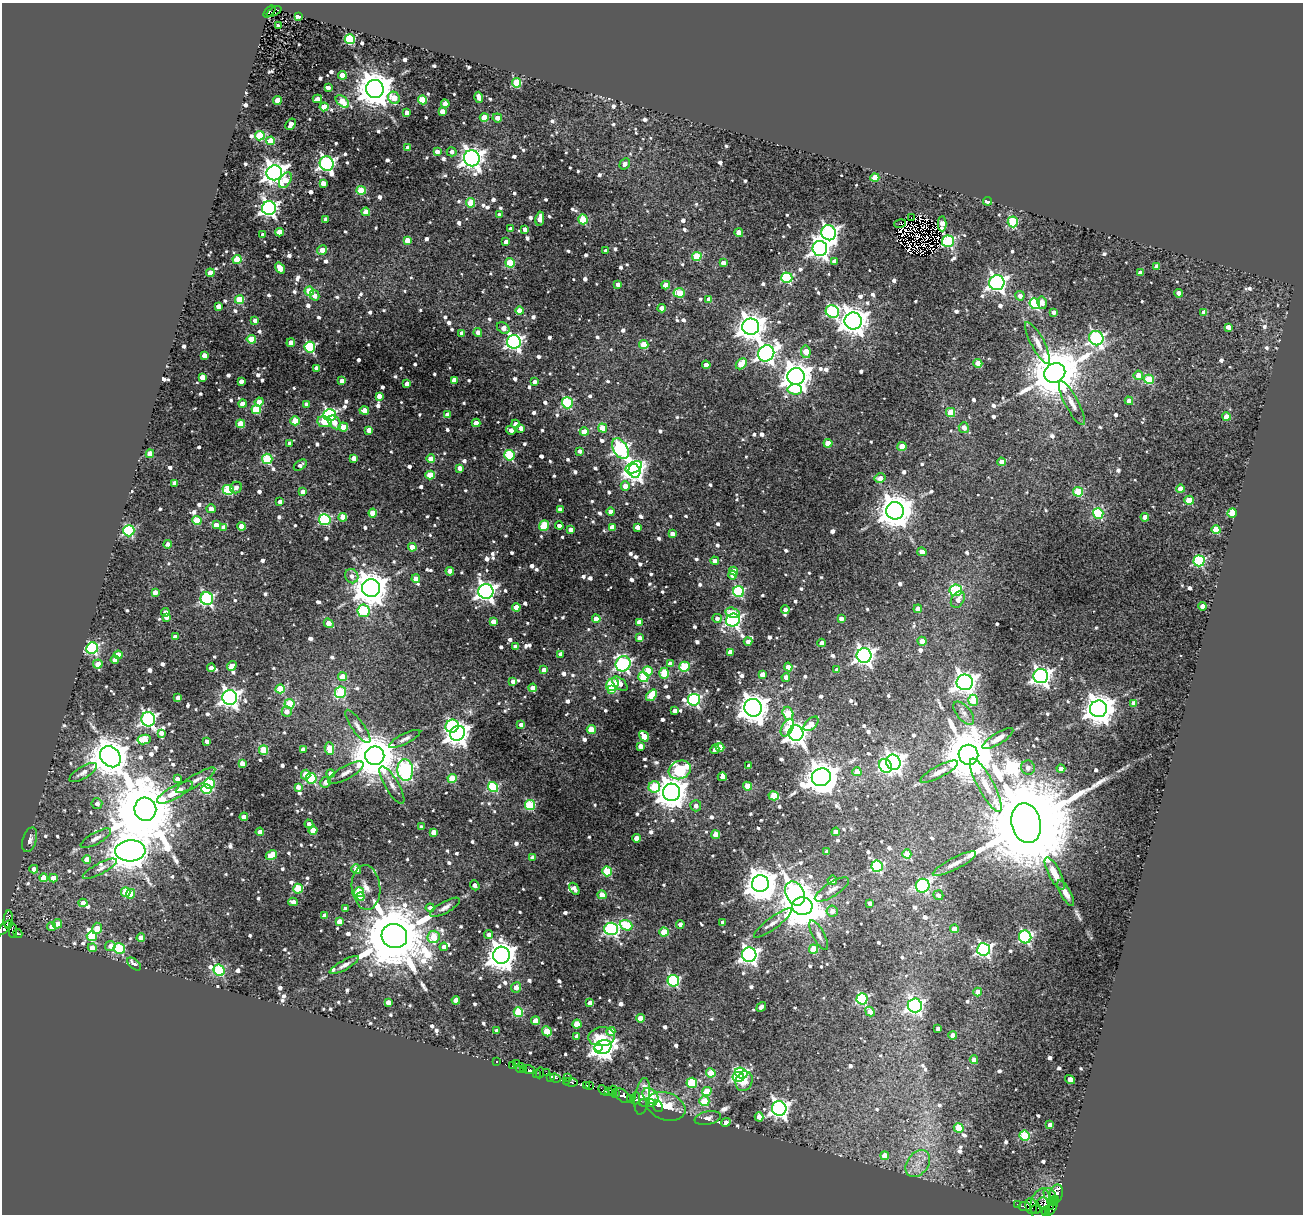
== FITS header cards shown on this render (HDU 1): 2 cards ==
NAXIS1  =                 1301
NAXIS2  =                 1212

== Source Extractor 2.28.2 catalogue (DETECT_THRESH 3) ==
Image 1301 x 1212 px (HDU 1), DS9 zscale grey, 1 PNG px = 1 image px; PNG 1305 x 1216 px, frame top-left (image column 1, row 1212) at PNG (2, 3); each listed source drawn as its Kron ellipse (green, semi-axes under 4 px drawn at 4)
Background 0.344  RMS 0.037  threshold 0.11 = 3 sigma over >= 5 px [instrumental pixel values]
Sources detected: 1154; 12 with non-positive FLUX_AUTO (blend fragments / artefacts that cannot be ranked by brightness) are neither listed nor drawn; of the other 1142, the 500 brightest by FLUX_AUTO listed and drawn (642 fainter detections omitted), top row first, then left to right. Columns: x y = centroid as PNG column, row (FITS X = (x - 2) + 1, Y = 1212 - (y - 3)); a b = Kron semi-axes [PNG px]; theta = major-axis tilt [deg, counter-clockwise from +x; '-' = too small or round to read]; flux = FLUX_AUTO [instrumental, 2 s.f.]
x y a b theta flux
274 11 8 3 26 60
269 12 7 4 43 79
298 16 4 3 - 16
278 25 3 3 - 12
350 39 5 5 - 210
342 75 4 4 - 60
516 83 5 4 - 150
328 88 4 3 - 14
375 89 9 9 - 6800
479 97 5 4 - 20
394 98 6 5 - 55
317 99 5 4 - 21
277 100 4 4 - 45
422 100 4 4 - 100
342 101 8 5 -40 73
445 104 4 4 - 33
324 107 4 4 - 58
442 111 4 4 - 30
407 113 4 4 - 22
484 117 4 4 - 41
497 118 5 4 - 16
291 124 6 4 56 16
260 136 5 4 - 130
271 141 4 4 - 85
408 148 4 4 - 28
437 151 4 4 - 18
452 152 5 4 - 12
472 158 8 8 - 1900
327 164 7 7 - 840
625 164 6 4 59 12
274 173 8 7 - 2100
875 178 4 4 - 65
285 180 9 5 59 38
323 183 4 4 - 30
361 190 5 4 - 100
987 201 4 3 - 29
470 203 5 4 - 100
269 208 7 7 - 920
366 212 4 4 - 48
499 215 4 4 - 14
911 217 2 2 - 54
326 219 4 3 - 13
540 219 7 4 79 30
583 219 5 4 - 120
1013 222 5 5 - 180
900 223 6 3 13 14
942 224 7 4 89 41
511 229 4 4 - 22
525 229 4 4 - 18
279 232 4 4 - 42
739 233 4 4 - 35
829 233 7 7 - 940
263 235 4 3 - 15
407 240 4 4 - 32
948 241 6 5 - 390
506 242 4 4 - 14
820 248 7 7 - 1400
322 250 5 4 - 35
606 251 4 3 - 11
697 256 4 4 - 100
237 259 4 4 - 100
834 261 4 4 - 15
510 263 5 4 - 110
723 263 4 4 - 18
1157 267 4 4 - 23
280 268 6 4 -55 36
210 273 4 4 - 41
1140 273 4 4 - 18
787 278 5 5 - 230
997 283 7 7 - 1000
618 285 4 4 - 20
666 285 4 4 - 38
309 291 5 4 - 95
679 293 6 4 -6 89
1179 293 4 4 - 17
315 295 5 4 - 15
1020 296 4 4 - 14
709 299 4 4 - 19
239 300 4 4 - 100
1042 303 6 5 - 16
1035 304 5 5 - 280
219 306 4 4 - 22
662 308 4 4 - 22
519 311 4 4 - 41
832 312 7 6 - 330
1053 312 4 3 - 12
1204 312 4 4 - 28
255 320 4 4 - 14
853 321 8 8 - 3100
751 327 8 8 - 3100
1228 327 4 4 - 20
503 328 7 5 -39 15
478 332 4 4 - 16
462 333 4 4 - 13
1096 338 7 7 - 520
251 339 4 4 - 100
514 342 7 7 - 800
291 343 4 4 - 34
1038 343 23 6 -62 24
644 344 4 4 - 76
310 347 5 5 - 300
806 352 6 5 - 37
766 353 8 7 - 1400
204 355 4 4 - 32
978 363 4 4 - 49
741 364 6 4 46 65
706 365 4 4 - 37
316 368 4 4 - 18
1055 373 11 9 30 17000
1138 375 4 4 - 27
796 376 8 8 - 3700
202 377 4 4 - 37
1149 379 5 4 - 130
454 380 4 4 - 36
241 381 4 4 - 15
342 381 4 4 - 27
534 382 4 4 - 13
407 384 4 4 - 27
795 389 7 5 -2 130
379 396 4 4 - 24
1129 401 4 4 - 20
259 402 4 4 - 40
567 403 5 5 - 240
1072 403 24 6 -62 25
242 404 4 4 - 25
307 404 4 4 - 15
256 409 5 4 - 130
364 411 5 4 - 41
951 412 4 4 - 67
330 415 6 6 - 500
447 415 4 4 - 23
1226 417 4 4 - 46
295 421 4 4 - 72
325 422 7 5 -8 59
335 422 7 5 -57 28
476 423 4 4 - 39
240 424 4 4 - 75
516 424 4 4 - 16
343 427 5 4 - 71
521 428 4 4 - 20
603 428 5 4 - 66
964 428 5 5 - 20
369 430 4 4 - 37
511 430 5 4 - 19
584 432 4 4 - 44
290 443 4 4 - 13
828 443 4 4 - 46
902 446 4 4 - 39
620 449 11 7 -58 710
580 451 4 4 - 14
150 454 4 4 - 50
509 455 5 5 - 230
354 458 4 4 - 19
267 459 5 5 - 190
431 459 4 4 - 41
1002 462 4 4 - 27
300 465 7 4 35 11
634 467 9 5 27 740
460 468 4 4 - 17
634 471 7 6 - 720
430 475 4 4 - 80
880 478 5 5 - 21
175 483 4 4 - 17
625 486 4 4 - 24
236 487 6 5 - 11
1180 489 4 4 - 28
228 490 5 5 - 160
303 492 4 4 - 19
1078 492 5 5 - 140
1189 500 4 4 - 68
280 502 4 4 - 13
211 509 5 4 - 22
560 509 4 4 - 18
895 511 9 8 - 6300
611 512 4 4 - 19
373 513 4 4 - 55
1098 513 5 5 - 210
1232 513 4 4 - 130
343 517 4 4 - 48
1145 517 4 4 - 31
325 520 5 5 - 250
197 521 4 4 - 100
216 525 4 4 - 25
544 525 5 4 - 120
242 526 4 4 - 37
559 526 4 4 - 14
224 527 4 4 - 24
612 527 4 4 - 24
637 527 4 4 - 22
571 530 4 4 - 16
1216 530 4 4 - 82
129 531 5 5 - 250
672 534 4 4 - 18
168 544 4 4 - 14
412 547 4 4 - 45
922 552 4 4 - 26
715 561 4 4 - 14
1199 561 5 5 - 270
450 571 4 4 - 21
734 571 4 4 - 35
733 575 4 4 - 22
352 576 7 6 - 14
416 579 4 4 - 28
371 588 9 9 - 6000
956 590 6 6 - 230
486 591 7 7 - 1400
739 591 5 5 - 280
155 592 4 4 - 21
207 598 6 6 - 430
958 600 9 6 58 15
1203 606 4 4 - 22
516 607 4 4 - 34
785 609 4 4 - 12
918 609 4 4 - 25
363 611 6 6 - 190
165 612 4 4 - 15
733 613 7 5 -15 49
166 617 4 4 - 16
717 618 5 4 - 12
841 618 4 4 - 14
596 619 4 4 - 30
733 620 7 6 - 680
493 621 4 4 - 28
639 622 4 4 - 17
329 623 5 4 - 31
175 637 4 4 - 18
639 638 4 4 - 18
922 641 4 4 - 36
748 642 4 4 - 21
822 643 4 4 - 13
516 647 4 4 - 18
92 648 6 5 - 380
730 652 4 4 - 30
560 654 4 4 - 12
118 655 4 4 - 54
864 656 7 7 - 1200
115 660 4 4 - 15
98 664 5 4 - 29
623 664 8 7 - 640
670 664 4 4 - 16
232 666 5 4 - 37
684 667 5 5 - 180
788 667 4 4 - 27
211 668 4 4 - 17
544 670 4 4 - 18
837 670 4 4 - 16
648 671 5 4 - 96
664 673 5 4 - 100
762 674 4 4 - 21
1041 676 7 7 - 1200
343 677 4 4 - 47
643 677 5 5 - 140
786 677 4 4 - 22
513 681 4 4 - 16
965 682 8 8 - 1800
620 684 9 5 -41 28
612 685 7 5 47 170
533 688 4 4 - 24
280 689 4 4 - 87
612 689 4 4 - 52
340 692 6 5 - 170
651 695 6 4 51 120
230 697 7 7 - 1400
178 698 4 4 - 13
694 700 6 6 - 390
973 700 5 4 - 75
1134 703 4 4 - 27
289 704 5 5 - 110
753 708 9 8 - 3900
1098 709 8 8 - 4000
287 711 5 5 - 17
675 711 4 4 - 14
788 713 7 5 -74 110
964 713 14 7 -50 14
148 719 7 7 - 730
521 724 4 3 - 12
811 724 9 5 43 38
358 726 20 6 -55 16
452 726 7 6 - 320
787 728 9 5 61 47
591 729 4 4 - 77
161 733 4 4 - 17
457 733 8 7 - 2200
796 733 7 7 - 2000
644 736 6 4 -55 64
144 739 6 5 - 86
405 739 17 5 27 13
998 739 18 5 32 20
207 741 4 4 - 15
640 746 4 4 - 25
720 747 4 4 - 47
303 749 4 4 - 18
329 749 6 4 -82 64
715 749 5 4 - 14
263 750 4 4 - 96
968 755 10 10 - 20000
375 756 9 9 - 12000
110 757 11 9 -48 8600
893 762 8 7 - 1300
242 763 4 4 - 29
749 766 4 3 - 12
885 766 7 6 - 300
1028 768 7 7 - 12
1061 769 4 4 - 19
405 770 11 8 -85 730
680 770 11 9 23 330
83 772 15 6 31 15
857 772 4 4 - 48
939 772 21 6 28 23
346 773 20 6 29 20
330 774 4 4 - 22
306 775 5 4 - 47
722 777 4 4 - 16
821 777 10 8 19 6000
311 778 5 5 - 220
177 779 4 4 - 12
452 779 4 4 - 88
196 780 23 5 30 18
326 782 5 5 - 22
209 784 5 5 - 200
392 785 21 7 -59 19
986 785 30 8 -61 42
747 786 4 4 - 49
298 787 4 4 - 16
493 787 5 5 - 190
654 787 6 5 - 95
207 789 5 4 - 140
175 792 20 6 28 40
671 792 8 8 - 4000
774 796 5 4 - 95
97 804 5 5 - 14
530 805 5 5 - 170
696 806 5 5 - 13
145 809 11 11 - 34000
244 817 4 4 - 39
1026 823 20 14 -77 100000
309 824 4 4 - 13
421 827 4 4 - 13
313 830 4 4 - 55
260 832 4 4 - 30
434 832 4 4 - 30
836 832 4 4 - 29
716 835 4 4 - 54
96 838 17 6 29 13
637 838 4 4 - 36
30 840 12 7 73 15
130 851 15 10 4 9300
827 852 4 4 - 13
907 854 4 4 - 61
271 855 6 4 31 70
532 858 4 4 - 17
87 859 4 4 - 36
954 864 24 6 27 21
877 866 6 5 - 290
34 869 4 4 - 15
100 869 19 5 28 14
356 869 5 4 - 21
607 871 5 5 - 160
1055 873 18 6 -62 36
44 878 4 4 - 44
53 878 4 4 - 45
832 880 5 4 - 12
760 884 8 8 - 5000
475 885 5 4 - 15
923 886 7 6 - 370
366 887 22 14 -84 28
298 889 5 5 - 130
574 889 6 3 -57 12
832 890 19 7 32 16
126 892 5 5 - 81
359 892 5 5 - 130
795 893 13 9 -63 970
1066 893 14 5 -61 16
130 894 5 4 - 49
602 895 4 4 - 53
938 895 5 4 - 13
361 897 4 4 - 49
293 902 4 4 - 20
83 903 4 4 - 23
870 903 4 4 - 12
802 906 10 9 - 11000
445 907 17 5 29 15
345 908 4 3 - 12
430 908 4 4 - 14
832 911 5 5 - 18
325 916 4 4 - 22
8 920 9 4 88 340
339 921 4 4 - 23
723 922 4 4 - 14
773 923 23 6 37 16
57 924 5 4 - 25
680 924 4 4 - 14
626 925 6 5 - 120
51 926 4 4 - 20
5 928 9 4 44 970
97 928 6 5 - 45
611 929 7 6 - 480
954 929 4 4 - 39
13 930 7 3 -83 410
664 932 4 4 - 87
18 933 5 4 - 370
489 935 4 4 - 14
819 935 16 6 -61 13
92 936 5 5 - 140
394 936 13 12 - 37000
434 937 6 6 - 69
1025 937 6 6 - 400
141 938 4 4 - 27
110 946 5 5 - 17
444 947 4 4 - 16
92 948 4 4 - 24
119 949 6 5 - 210
813 949 4 4 - 86
984 949 6 6 - 590
501 955 8 8 - 3800
749 955 7 7 - 1100
134 964 8 5 -39 19
344 965 16 5 28 13
219 970 6 5 - 230
673 981 6 5 - 300
516 987 5 5 - 21
978 992 4 4 - 24
862 999 5 5 - 300
456 1000 4 4 - 33
388 1002 4 4 - 22
590 1003 4 4 - 21
915 1005 7 7 - 740
761 1007 5 4 - 13
518 1012 5 4 - 140
870 1012 5 4 - 26
640 1018 4 4 - 38
536 1021 4 4 - 43
577 1024 4 4 - 79
938 1029 4 4 - 13
497 1030 4 4 - 12
547 1031 5 4 - 74
611 1031 4 4 - 35
953 1035 4 4 - 32
577 1036 4 4 - 14
602 1037 13 9 5 65
603 1047 8 7 - 1700
598 1048 4 4 - 260
974 1060 4 4 - 18
497 1062 3 3 - 41
516 1063 2 2 - 77
513 1065 3 3 - 78
520 1068 5 2 - 24
523 1069 3 3 - 15
529 1070 6 4 -17 260
536 1073 3 2 - 22
540 1073 5 3 - 44
546 1073 2 2 - 15
711 1073 5 4 - 81
741 1073 6 5 - 360
550 1077 2 2 - 28
738 1077 6 5 - 340
555 1078 5 3 - 130
568 1078 4 3 - 49
1070 1079 5 4 - 24
566 1081 3 2 - 150
744 1081 10 8 66 36
571 1082 7 3 -2 110
692 1083 5 5 - 150
586 1085 4 3 - 180
590 1085 4 3 - 98
603 1090 6 4 -47 560
609 1091 3 3 - 490
613 1091 5 3 - 280
707 1091 5 4 - 77
616 1093 3 2 - 170
622 1096 10 5 -39 56
642 1096 18 7 81 25
650 1096 9 6 -46 85
630 1098 2 2 - 12
636 1098 6 3 72 25
704 1101 5 5 - 74
648 1103 9 3 -1 29
658 1106 6 4 -67 73
666 1106 20 14 -20 51
779 1108 7 7 - 1400
759 1117 4 4 - 22
708 1118 13 6 11 12
726 1122 5 4 - 12
1050 1125 4 4 - 24
959 1128 5 4 - 110
1025 1136 5 5 - 190
885 1156 4 4 - 46
918 1163 15 10 54 35
1056 1194 9 6 75 1500
1050 1196 8 5 -58 700
1055 1199 4 2 - 240
1052 1202 4 2 - 540
1040 1203 15 9 75 1000
1046 1204 8 5 -28 520
1018 1205 3 3 - 400
1025 1206 6 3 -6 670
1031 1206 8 5 -83 890
1052 1208 9 4 58 830
1036 1210 5 3 - 1200
1046 1211 4 3 - 870
At the frame edge (FLAGS 8, measured only in part): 1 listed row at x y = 5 928
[642 fainter detections neither listed nor drawn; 12 non-positive-flux detections neither listed nor drawn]